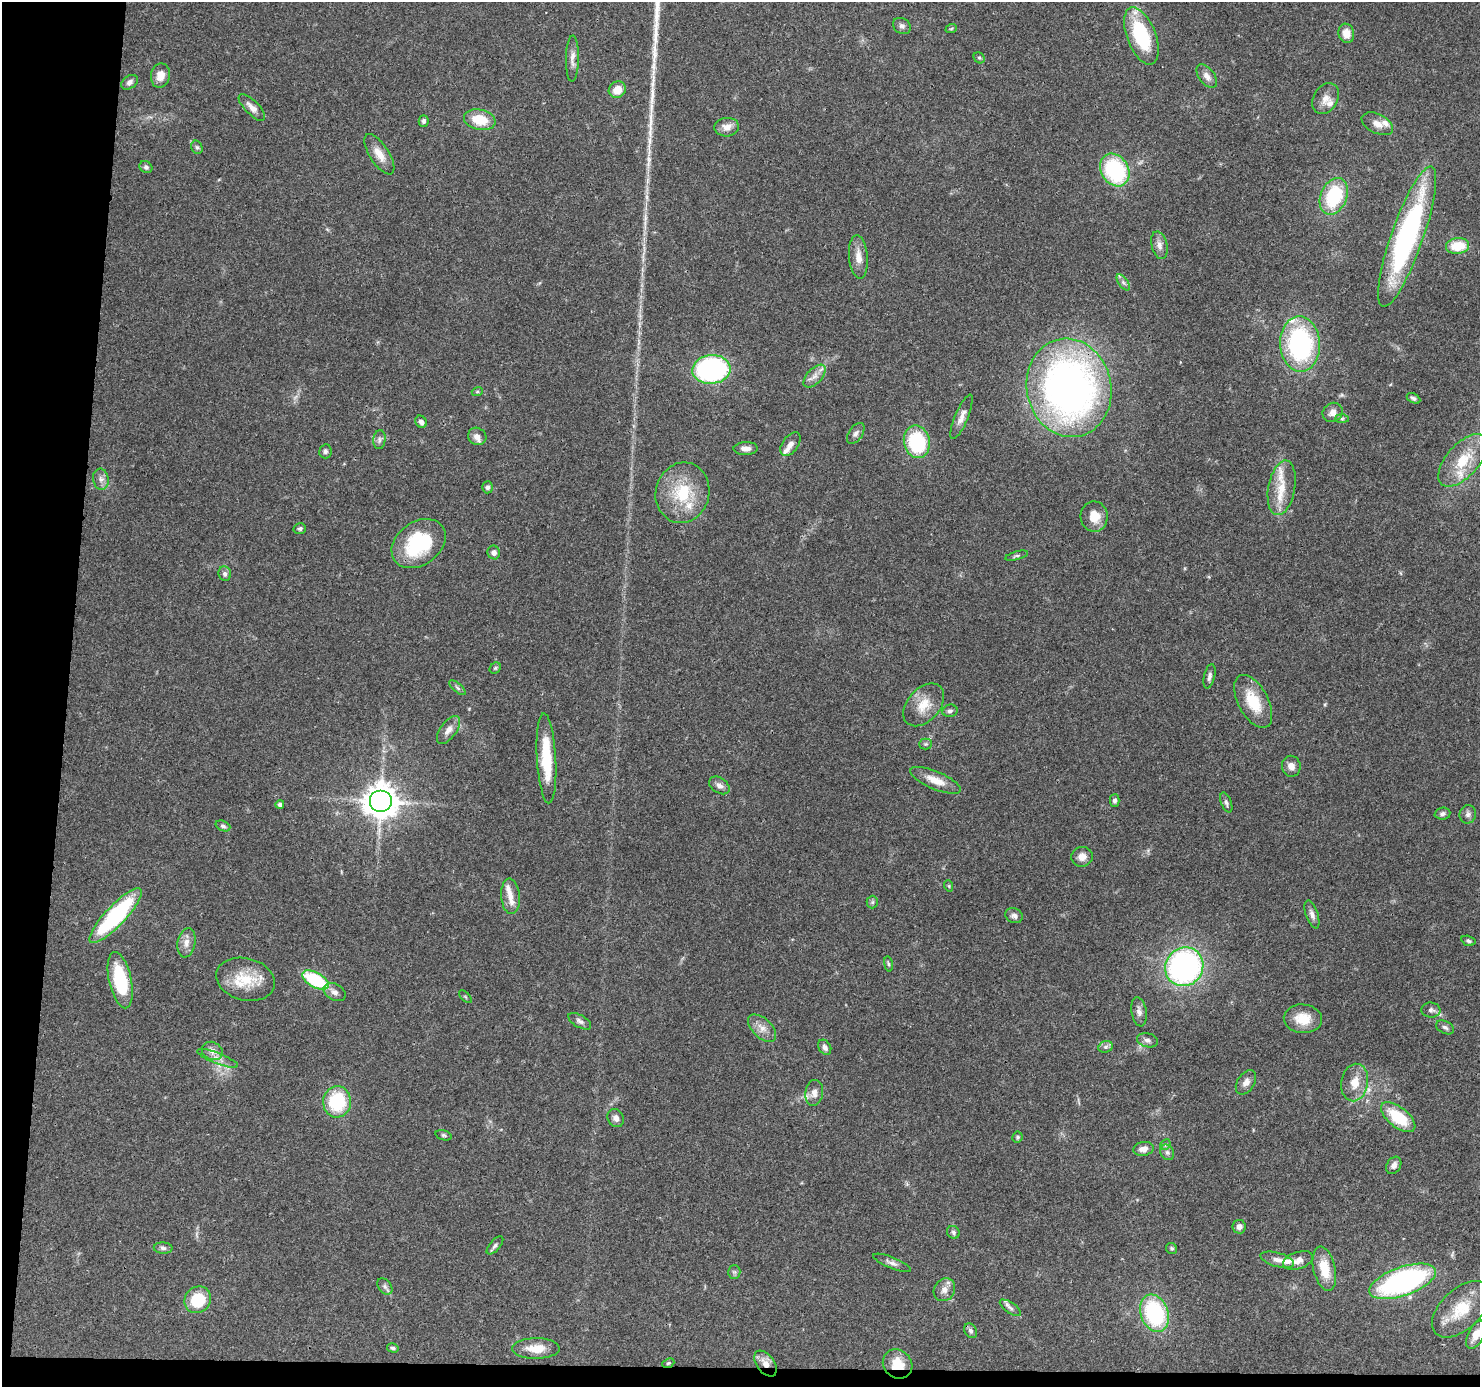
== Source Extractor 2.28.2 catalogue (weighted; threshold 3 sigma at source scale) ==
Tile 7 of 3 x 3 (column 1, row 3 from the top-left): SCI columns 4-1481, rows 204-1588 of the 4440 x 4461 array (HDU 1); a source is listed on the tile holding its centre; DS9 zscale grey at full resolution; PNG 1482 x 1389 px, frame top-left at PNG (2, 2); each listed source drawn as its Kron ellipse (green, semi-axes under 4 px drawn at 4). Shown black and unused: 6% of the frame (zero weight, under 3 of 4 exposures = <1% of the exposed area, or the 3 px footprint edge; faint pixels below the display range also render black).
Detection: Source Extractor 2.28.2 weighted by HDU 2 'WHT'; one run over the whole footprint, this tile lists its part. Background 0.0572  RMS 0.0051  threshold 0.023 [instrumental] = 3 sigma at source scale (4.5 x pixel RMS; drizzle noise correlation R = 1.50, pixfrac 1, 0.05/0.05 arcsec/px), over >= 5 px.
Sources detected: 148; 12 inside a brighter listed object's ellipse — not listed separately; the other 136 listed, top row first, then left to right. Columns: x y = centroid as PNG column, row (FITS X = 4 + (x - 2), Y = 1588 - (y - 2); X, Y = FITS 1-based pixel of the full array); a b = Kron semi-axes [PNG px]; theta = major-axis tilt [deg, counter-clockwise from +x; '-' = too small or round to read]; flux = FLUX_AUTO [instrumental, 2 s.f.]
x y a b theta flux
902 26 9 7 -33 1.8
951 29 6 3 20 0.61
1346 33 10 8 -80 5.3
1141 36 30 14 -69 37
572 58 23 6 89 3.5
979 58 6 5 - 0.8
160 75 12 9 78 5.1
1207 76 13 7 -53 3.2
129 82 9 6 36 2
617 90 9 8 - 6.3
1326 98 16 12 60 4.7
252 107 17 7 -45 3.6
480 120 16 10 -12 13
424 121 6 5 - 1.3
1377 124 17 9 -26 4.2
727 127 12 9 5 4
197 147 7 5 -66 1
379 154 23 9 -57 6.4
146 167 7 5 -37 1.3
1115 170 17 13 -58 48
1334 196 19 13 68 33
1407 237 74 16 71 110
1159 245 14 8 -76 3
1457 246 12 8 6 13
858 257 22 9 -85 5.7
1123 282 9 4 -55 1.4
1300 344 28 20 -87 77
711 369 19 14 5 95
814 376 14 7 47 3.7
1069 388 49 42 -78 250
477 392 5 3 - 0.56
1413 398 7 4 -29 1.2
1333 412 10 9 - 3.7
962 417 24 6 67 3.8
1342 418 7 4 -1 0.93
421 422 6 5 - 1.8
856 434 12 7 55 2
477 436 9 8 - 2.9
379 440 9 6 84 1.5
917 442 16 13 -78 35
790 444 13 8 53 2.9
746 449 12 6 2 2.8
325 451 7 6 - 1.3
1463 460 32 16 48 17
101 479 11 8 -81 2.5
487 487 6 5 - 1.4
1282 488 28 13 79 12
682 493 30 26 76 24
1094 516 15 13 -87 8.9
300 529 6 5 - 1.1
419 544 29 21 36 37
494 552 7 6 - 2.2
1017 556 12 3 16 1.1
225 574 7 6 - 1.5
495 668 6 5 - 0.83
1209 676 12 5 76 1.8
458 688 10 4 -41 1.1
1253 701 29 15 -62 17
924 705 25 16 48 10
950 711 7 6 - 1.4
448 730 16 8 54 4
926 744 6 5 - 0.88
546 758 45 9 -87 22
1291 766 10 9 - 3.4
936 780 27 9 -23 7.3
719 785 11 7 -34 2.3
1115 800 6 5 - 1.6
381 801 11 11 - 840
1226 803 10 5 -69 1.4
280 804 4 4 - 1.6
1443 814 8 6 4 1.5
1468 814 9 8 - 2
223 826 8 5 -22 1.3
1082 857 10 10 - 3.9
949 886 6 3 -72 0.58
510 896 18 9 -85 5.5
872 902 6 6 - 0.97
1312 914 14 6 -71 2.6
116 916 36 10 47 61
1014 916 9 7 -22 2
1468 941 7 5 -17 1.2
186 943 15 9 80 4
888 964 8 4 -81 0.88
1184 967 20 18 55 140
246 979 30 21 -14 17
120 980 29 11 -78 32
315 980 14 7 -28 36
335 992 12 8 -30 2.6
465 997 8 3 -45 0.57
1431 1010 9 7 -7 1.8
1139 1012 15 7 -80 2.7
1303 1019 19 14 -4 10
580 1021 13 6 -30 1.9
1445 1027 10 6 -27 1.5
762 1028 17 9 -43 4.6
1147 1040 11 7 -13 2
825 1047 8 6 -59 2.1
1106 1047 7 5 21 1.3
212 1051 11 8 -25 3.4
217 1058 22 5 -21 3.8
1246 1082 13 8 56 3.1
1355 1082 19 13 80 8.2
814 1093 13 9 81 3.8
337 1102 15 14 - 30
1398 1117 20 10 -38 21
616 1118 9 8 - 2.3
444 1135 8 5 -17 0.92
1017 1137 5 5 - 0.83
1165 1145 6 4 45 0.79
1143 1149 10 7 11 3.4
1167 1152 8 6 -57 1.5
1394 1165 9 7 58 2.7
1239 1227 7 6 - 2.2
953 1232 7 6 - 1.2
495 1245 11 5 49 1.5
163 1248 9 5 -2 1.5
1171 1248 6 5 - 0.89
1277 1260 17 7 -16 3.5
1298 1260 15 8 19 4.3
892 1263 20 5 -22 2.4
1324 1269 22 11 -77 12
734 1272 6 6 - 1.1
1403 1281 35 14 19 120
385 1286 9 6 -49 1.6
944 1290 12 10 56 3.6
198 1300 14 12 50 21
1010 1308 12 5 -35 1.9
1461 1309 35 20 44 17
1154 1313 19 14 -70 49
971 1331 8 6 -57 1.4
1476 1335 15 8 64 5.2
393 1348 6 4 -16 0.92
536 1348 24 10 0 8.8
668 1363 6 4 22 0.76
765 1364 15 8 -53 5.2
898 1364 15 14 - 10
Overlapping masked pixels (flux is a lower limit): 2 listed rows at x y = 765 1364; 898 1364